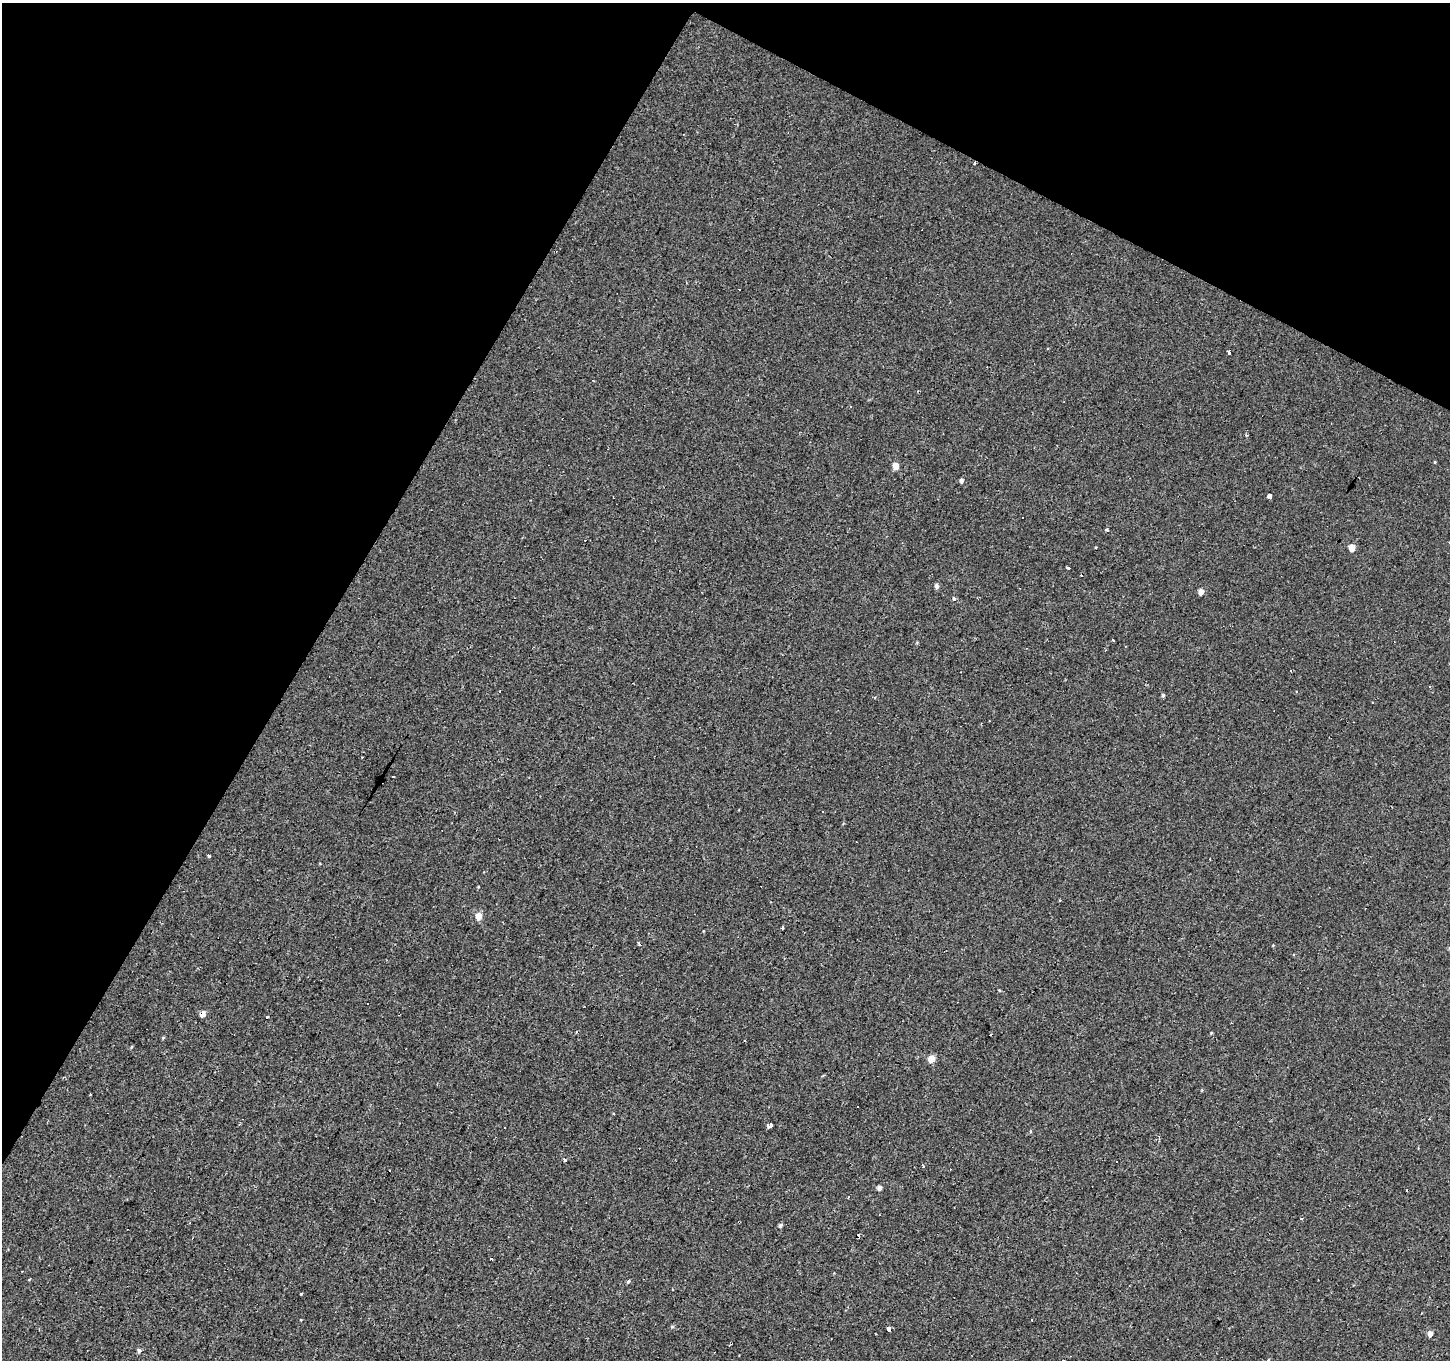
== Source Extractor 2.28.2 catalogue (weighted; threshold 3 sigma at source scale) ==
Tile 2 of 4 x 4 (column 2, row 1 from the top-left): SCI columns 1450-2897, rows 4335-5692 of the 5794 x 5883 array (HDU 1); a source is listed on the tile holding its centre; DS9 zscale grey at full resolution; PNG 1452 x 1362 px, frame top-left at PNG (2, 3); no overlay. Shown black and unused: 29% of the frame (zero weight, under 2 of 3 exposures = <1% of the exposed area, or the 3 px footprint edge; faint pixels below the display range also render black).
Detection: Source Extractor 2.28.2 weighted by HDU 2 'WHT'; one run over the whole footprint, this tile lists its part. Background -8.71e-05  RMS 0.0051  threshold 0.023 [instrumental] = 3 sigma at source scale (4.5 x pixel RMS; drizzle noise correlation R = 1.50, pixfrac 1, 0.0396/0.0396 arcsec/px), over >= 5 px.
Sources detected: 65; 26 cosmic-ray / hot-pixel residue — not listed; the other 39 listed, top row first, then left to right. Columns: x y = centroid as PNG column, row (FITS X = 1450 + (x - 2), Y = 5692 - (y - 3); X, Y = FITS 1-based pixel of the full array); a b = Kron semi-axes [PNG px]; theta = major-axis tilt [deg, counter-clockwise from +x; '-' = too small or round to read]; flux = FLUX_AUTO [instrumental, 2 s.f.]
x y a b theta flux
1047 349 3 2 - 0.4
1229 353 3 3 - 3.9
895 466 5 4 - 5.3
961 481 4 4 - 1.6
1269 496 4 3 - 17
1107 530 3 3 - 1.3
1352 548 5 4 - 7.4
1068 568 4 3 - 2.5
936 586 5 4 - 1.7
1201 591 5 4 - 3.8
954 598 3 3 - 4.4
1113 640 3 2 - 0.66
1163 695 4 4 - 0.82
875 698 3 2 - 0.58
209 856 3 3 - 3
1059 900 2 2 - 0.62
478 916 5 4 - 7.7
782 928 4 3 - 2.6
639 943 4 3 - 1.2
367 1004 3 3 - 0.76
202 1014 5 4 - 3.6
267 1017 3 3 - 3.5
1211 1033 4 3 - 0.45
163 1038 4 4 - 0.48
131 1047 5 3 - 0.48
931 1059 5 4 - 8
1202 1091 3 2 - 0.9
90 1095 3 2 - 0.57
769 1126 3 3 - 29
564 1159 4 3 - 2.9
879 1188 4 4 - 2.2
1302 1218 3 3 - 4.1
780 1226 4 4 - 1.2
628 1281 5 3 - 0.9
301 1294 3 3 - 1.5
1422 1313 3 2 - 0.58
889 1330 5 3 - 11
1430 1334 4 4 - 3.6
139 1350 5 5 - 1.1
Overlapping masked pixels (flux is a lower limit): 1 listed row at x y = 202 1014